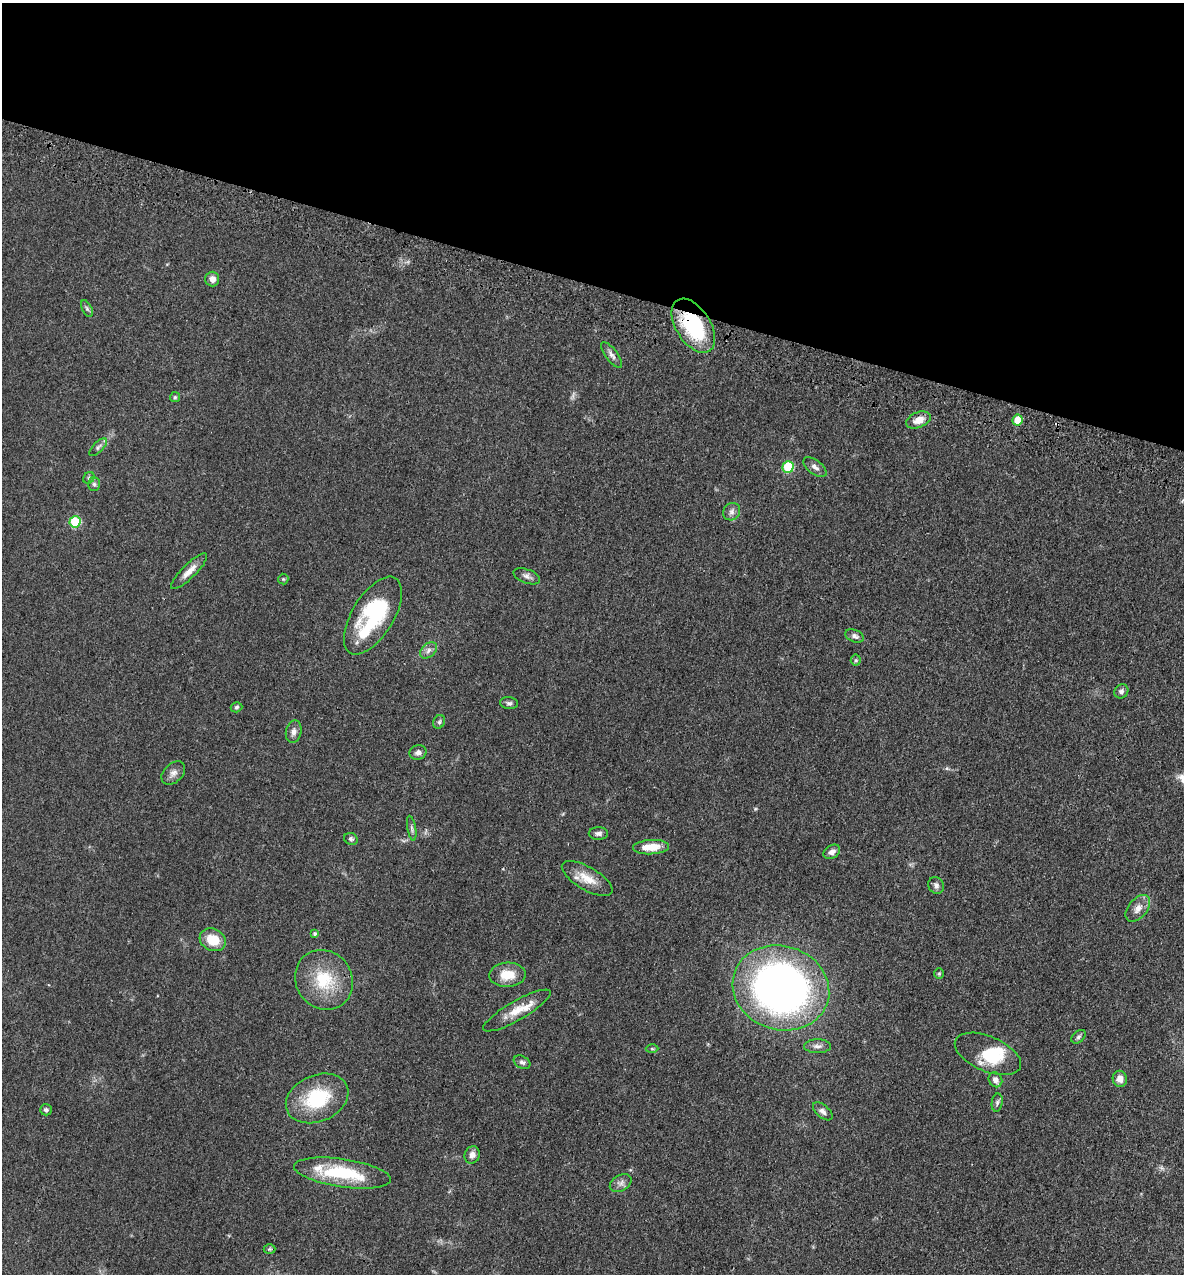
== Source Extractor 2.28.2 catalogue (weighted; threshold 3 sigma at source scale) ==
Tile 2 of 4 x 4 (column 2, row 1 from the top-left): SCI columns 1502-2683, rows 3888-5159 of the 5248 x 5228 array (HDU 1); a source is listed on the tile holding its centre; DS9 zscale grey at full resolution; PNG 1186 x 1276 px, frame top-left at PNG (2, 3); each listed source drawn as its Kron ellipse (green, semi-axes under 4 px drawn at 4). Shown black and unused: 22% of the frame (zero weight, under 3 of 4 exposures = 6% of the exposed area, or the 3 px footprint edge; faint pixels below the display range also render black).
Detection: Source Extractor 2.28.2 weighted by HDU 2 'WHT'; one run over the whole footprint, this tile lists its part. Background 0.0402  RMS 0.0049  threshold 0.0219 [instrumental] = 3 sigma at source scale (4.5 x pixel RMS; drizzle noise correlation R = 1.50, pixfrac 1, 0.05/0.05 arcsec/px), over >= 5 px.
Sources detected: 62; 1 too faint to see at this stretch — neither listed nor drawn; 3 inside a brighter listed object's ellipse — not listed separately; the other 58 listed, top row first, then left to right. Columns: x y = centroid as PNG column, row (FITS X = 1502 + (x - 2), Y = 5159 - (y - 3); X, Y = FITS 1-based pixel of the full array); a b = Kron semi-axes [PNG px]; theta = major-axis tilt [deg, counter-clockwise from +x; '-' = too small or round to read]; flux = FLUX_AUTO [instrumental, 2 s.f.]
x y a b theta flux
212 279 7 7 - 2.7
87 309 9 5 -63 1.1
693 326 30 17 -58 38
612 355 15 6 -54 2
175 397 5 5 - 0.66
918 420 13 7 21 5
1018 420 5 5 - 10
98 447 11 5 46 1.3
788 467 6 5 - 25
815 467 13 7 -37 2.2
89 478 6 5 - 0.89
94 484 7 6 - 1.2
732 512 9 8 - 2
75 522 5 5 - 29
189 571 24 7 45 4.7
527 576 14 7 -21 2
283 579 5 5 - 0.62
373 616 44 20 58 49
855 636 10 6 -22 1.7
428 650 10 6 42 2
856 660 5 5 - 0.73
1121 691 7 6 - 1.4
509 703 9 6 -6 1.2
236 707 6 5 - 0.9
439 722 7 5 64 1
294 732 11 7 78 2.4
418 752 8 7 - 1.8
173 773 14 9 44 2.7
412 828 13 4 -80 1.2
598 833 10 6 -2 1.7
351 839 7 5 -25 1
651 847 18 7 3 8.8
832 852 9 6 30 2.5
587 879 28 11 -30 8.3
936 885 8 7 - 1.8
1138 908 15 9 51 3.9
315 934 4 4 - 0.95
213 940 13 11 -26 10
939 974 5 5 - 0.66
508 975 18 12 3 8.7
324 980 31 28 -54 22
781 988 49 42 -17 300
517 1011 38 9 30 9.3
1079 1037 8 5 40 1.2
817 1046 13 7 0 2.2
652 1049 6 4 -1 0.67
988 1054 35 17 -23 18
522 1062 9 6 -31 1.4
1120 1079 8 7 - 3.1
995 1080 8 6 -59 2.4
317 1098 32 23 23 29
997 1103 9 5 80 1.3
46 1110 6 5 - 1
823 1111 12 6 -40 2.1
472 1155 9 7 66 2.6
342 1173 49 14 -8 30
621 1183 12 7 30 2.2
269 1249 6 5 - 0.8
Overlapping masked pixels (flux is a lower limit): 1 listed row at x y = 693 326